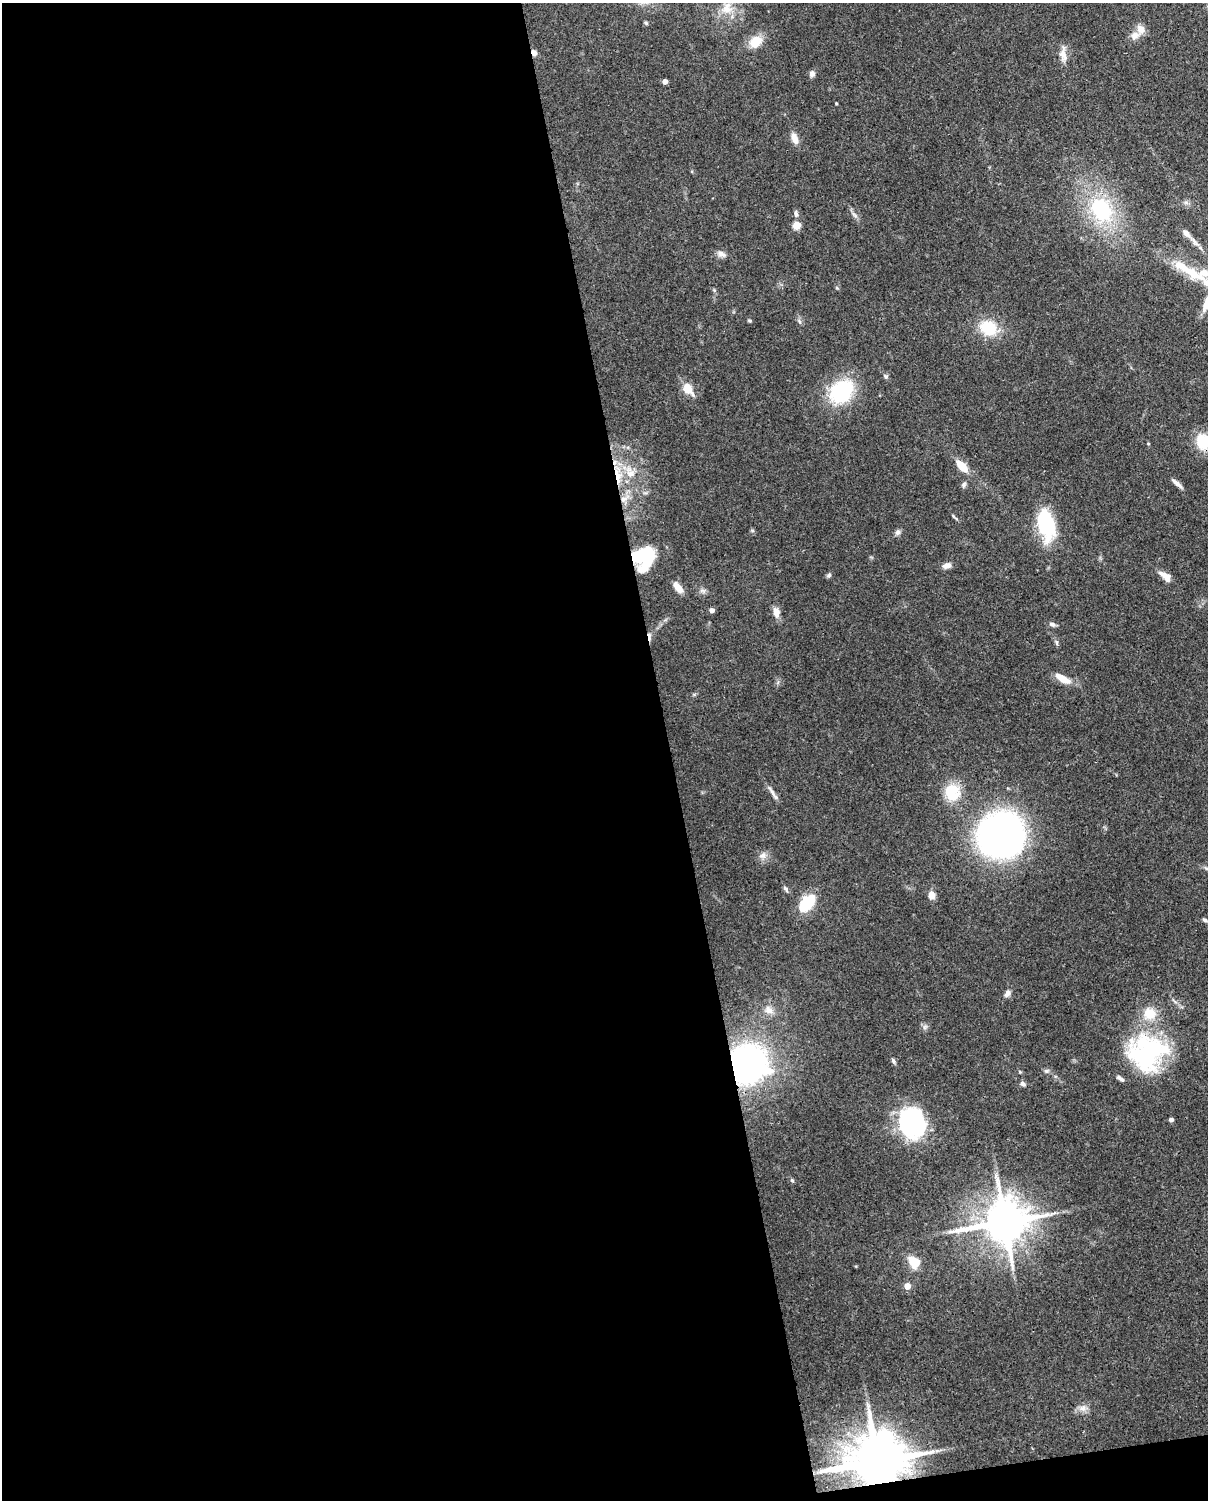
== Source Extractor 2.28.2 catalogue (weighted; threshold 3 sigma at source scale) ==
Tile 9 of 4 x 3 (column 1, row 3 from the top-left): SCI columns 91-1296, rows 154-1651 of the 5005 x 4918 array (HDU 1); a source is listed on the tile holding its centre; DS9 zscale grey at full resolution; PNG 1210 x 1502 px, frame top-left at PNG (2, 3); no overlay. Shown black and unused: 56% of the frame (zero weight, under 3 of 4 exposures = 7% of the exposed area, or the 3 px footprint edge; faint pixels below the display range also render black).
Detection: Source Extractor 2.28.2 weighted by HDU 2 'WHT'; one run over the whole footprint, this tile lists its part. Background 0.109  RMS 0.0041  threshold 0.0184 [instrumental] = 3 sigma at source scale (4.5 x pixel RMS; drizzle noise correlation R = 1.50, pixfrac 1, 0.05/0.05 arcsec/px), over >= 5 px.
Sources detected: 76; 2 inside a brighter object's white glare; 2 cosmic-ray / hot-pixel residue — not listed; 7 inside a brighter listed object's ellipse — not listed separately; the other 65 listed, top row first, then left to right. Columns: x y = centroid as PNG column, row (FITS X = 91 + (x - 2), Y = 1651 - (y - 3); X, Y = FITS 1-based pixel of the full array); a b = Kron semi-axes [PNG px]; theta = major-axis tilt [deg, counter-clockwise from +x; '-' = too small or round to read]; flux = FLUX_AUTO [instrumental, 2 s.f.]
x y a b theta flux
727 8 19 15 61 7.9
646 23 5 4 - 0.6
1141 29 13 10 -64 3.2
756 41 16 12 35 6.9
1063 54 21 9 -86 3.5
812 74 7 7 - 1.5
665 81 4 4 - 2.8
836 103 3 3 - 0.37
794 138 15 8 -72 3.2
1101 210 23 17 -59 34
796 214 9 6 -85 1.3
854 215 13 3 -45 1.1
796 225 5 5 - 13
1194 242 15 6 -55 2.2
721 254 13 7 -23 2
1183 267 33 11 -34 11
749 321 5 3 - 0.51
799 321 7 4 -71 0.74
988 328 17 15 -20 15
886 376 7 5 -52 0.86
688 389 16 11 -56 5.6
842 391 29 22 47 29
1203 441 17 14 -71 12
1148 443 5 3 - 0.32
962 466 12 6 -47 11
630 472 20 12 -63 7
618 475 30 9 -81 10
1177 483 15 5 -40 1.9
964 484 8 6 59 1
953 516 6 4 -70 0.56
1046 525 35 17 -75 27
898 532 9 6 55 1.2
643 556 24 17 1 22
947 566 10 7 20 2.1
829 575 6 5 - 0.78
1166 577 14 9 -43 3.3
678 587 13 6 -50 4.8
712 610 4 4 - 2.1
776 612 12 8 -78 3.3
1052 624 8 5 -24 1.2
1062 678 17 7 -29 6.3
772 792 19 4 -58 2
952 792 21 18 -79 13
1000 834 43 34 45 160
762 856 10 8 23 2.2
786 889 9 5 -56 1.1
931 895 7 6 - 3.8
807 903 17 10 50 18
1205 920 6 4 -31 0.74
1007 994 10 6 54 1.7
769 1010 14 9 -32 3.2
925 1027 7 4 71 0.83
1147 1053 48 45 12 53
893 1061 7 5 -64 0.79
747 1064 32 31 - 120
1046 1071 7 5 -1 0.97
1023 1084 8 5 -28 1.1
1171 1120 4 4 - 1.4
911 1123 23 20 -55 71
792 1180 6 4 -45 0.6
1004 1222 13 12 - 1700
915 1262 9 7 -41 13
907 1286 5 5 - 5.5
1083 1408 10 9 - 2.4
877 1461 16 12 13 2800
Overlapping masked pixels (flux is a lower limit): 4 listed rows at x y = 618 475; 643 556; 747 1064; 877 1461
Isophote crosses this tile's border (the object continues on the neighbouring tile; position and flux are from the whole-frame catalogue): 2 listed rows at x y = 727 8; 1203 441